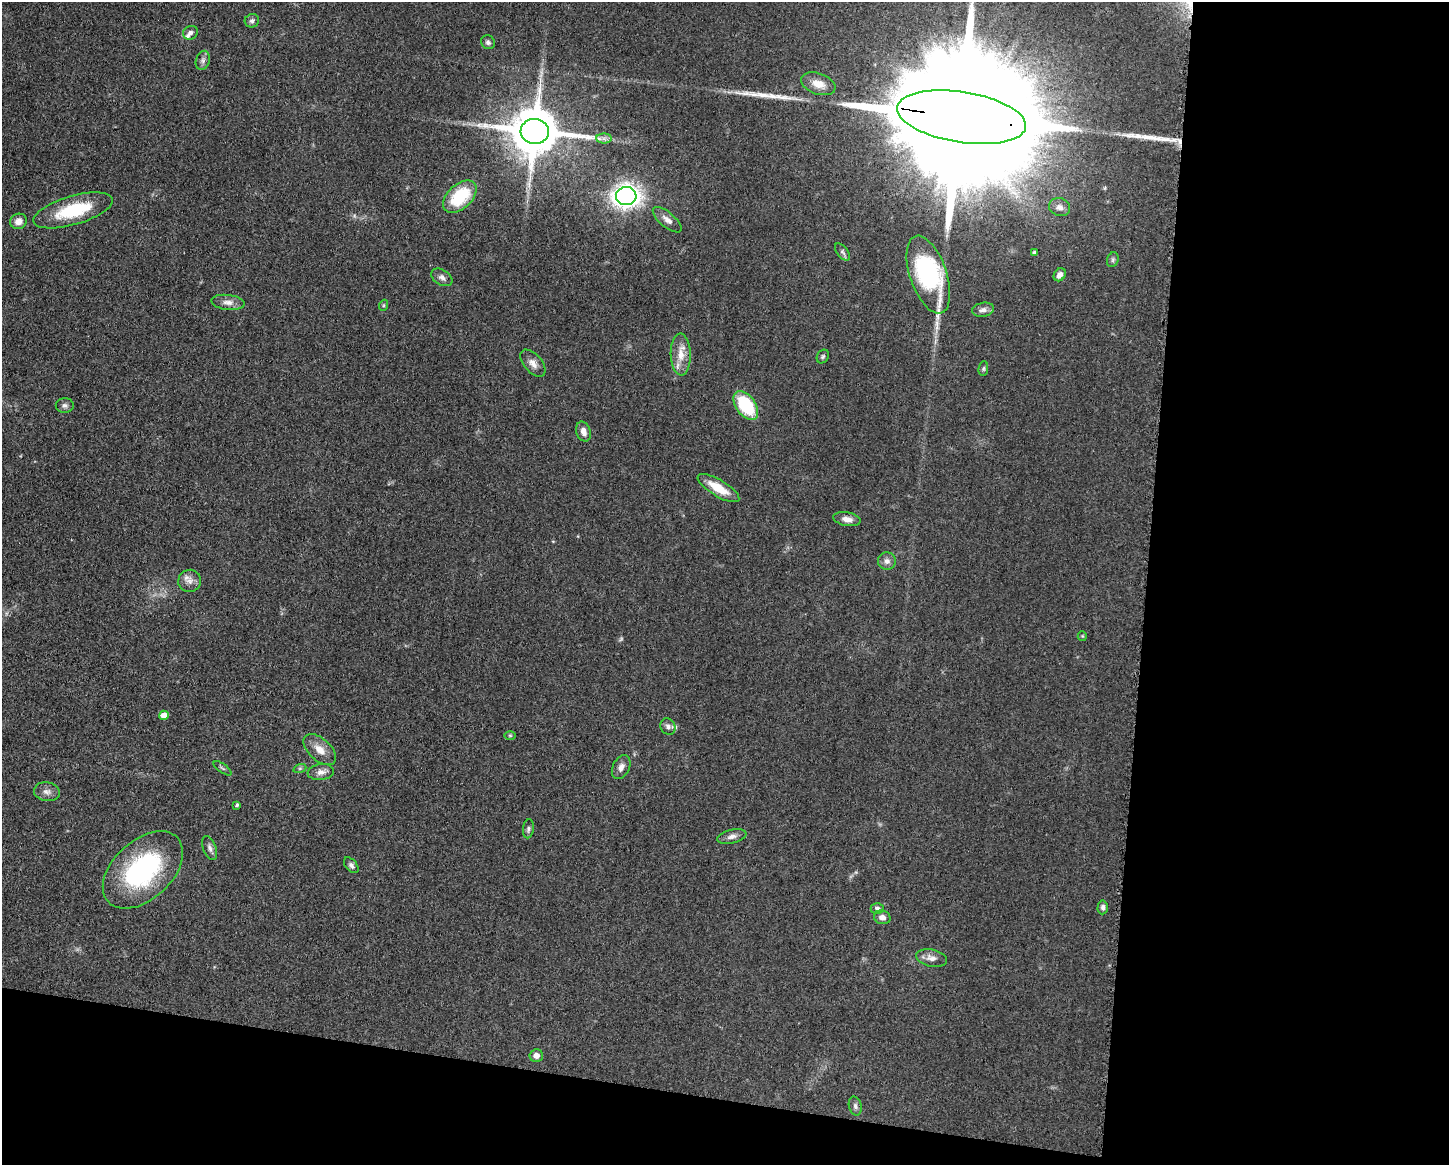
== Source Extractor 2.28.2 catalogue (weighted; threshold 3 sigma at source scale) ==
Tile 12 of 3 x 4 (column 3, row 4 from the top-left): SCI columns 3125-4571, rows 4-1166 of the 4683 x 4655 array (HDU 1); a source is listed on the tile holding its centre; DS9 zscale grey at full resolution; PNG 1451 x 1167 px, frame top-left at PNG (2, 2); each listed source drawn as its Kron ellipse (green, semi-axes under 4 px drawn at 4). Shown black and unused: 27% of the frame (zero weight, under 3 of 5 exposures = <1% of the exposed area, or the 3 px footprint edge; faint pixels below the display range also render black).
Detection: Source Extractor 2.28.2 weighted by HDU 2 'WHT'; one run over the whole footprint, this tile lists its part. Background 0.0606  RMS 0.0057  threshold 0.0255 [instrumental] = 3 sigma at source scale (4.5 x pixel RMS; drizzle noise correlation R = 1.50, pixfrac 1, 0.05/0.05 arcsec/px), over >= 5 px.
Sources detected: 61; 1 too faint to see at this stretch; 2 long thin detections or spike segments (spike, bleed or trail) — neither listed nor drawn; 2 inside a brighter listed object's ellipse — not listed separately; the other 56 listed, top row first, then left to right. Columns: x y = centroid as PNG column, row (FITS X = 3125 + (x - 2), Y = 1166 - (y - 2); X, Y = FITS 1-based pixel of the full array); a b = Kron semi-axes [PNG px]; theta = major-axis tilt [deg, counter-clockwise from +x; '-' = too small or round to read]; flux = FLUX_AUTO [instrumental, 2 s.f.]
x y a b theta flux
252 21 7 6 - 1.8
190 33 7 6 - 1.8
488 42 7 6 - 1.5
203 60 10 7 71 1.8
818 84 18 10 -19 6.9
962 117 65 25 -9 59000
535 131 14 12 -5 3100
604 138 7 5 -1 1.8
626 196 10 9 - 330
460 197 20 12 43 28
1060 207 11 9 -17 3.1
73 210 41 14 16 30
667 220 18 7 -40 3.6
18 221 8 7 - 3.9
842 252 10 5 -51 1.5
1034 252 3 3 - 1.1
1113 260 7 5 70 1.3
928 275 41 18 -71 75
1060 275 7 5 50 2.8
442 277 11 7 -32 2.6
228 302 16 7 -7 3.8
384 305 6 3 71 0.64
983 310 11 7 11 2.5
681 355 21 10 -88 7.7
823 356 7 5 58 1.1
533 363 16 9 -49 4.1
983 369 7 5 83 0.95
65 405 9 7 -1 1.7
746 405 16 9 -54 31
583 431 10 7 -73 3.6
718 488 24 8 -31 11
847 519 14 7 -10 3.6
887 561 9 8 - 2.6
190 581 11 11 - 3.8
1082 636 5 4 - 0.63
164 715 5 5 - 5.6
668 726 8 7 - 2.1
510 735 6 4 0 0.74
320 750 20 11 -42 6.6
621 767 13 8 64 3.3
223 768 11 2 -35 0.93
300 768 7 4 19 1
321 772 13 8 8 3.4
47 792 13 9 -8 3.1
237 805 4 3 - 0.91
528 829 9 5 82 1.4
732 836 15 6 12 2.8
210 848 12 6 -71 2.2
351 865 9 5 -49 1.6
143 870 47 29 43 78
1103 907 7 5 87 1.8
877 908 6 5 - 1.4
882 917 8 6 -17 3
931 958 15 8 -10 3.9
536 1056 6 6 - 3.5
855 1106 9 6 -76 1.8
Overlapping masked pixels (flux is a lower limit): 1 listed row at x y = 962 117
Isophote crosses this tile's border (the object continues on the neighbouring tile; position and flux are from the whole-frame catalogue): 1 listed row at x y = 962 117